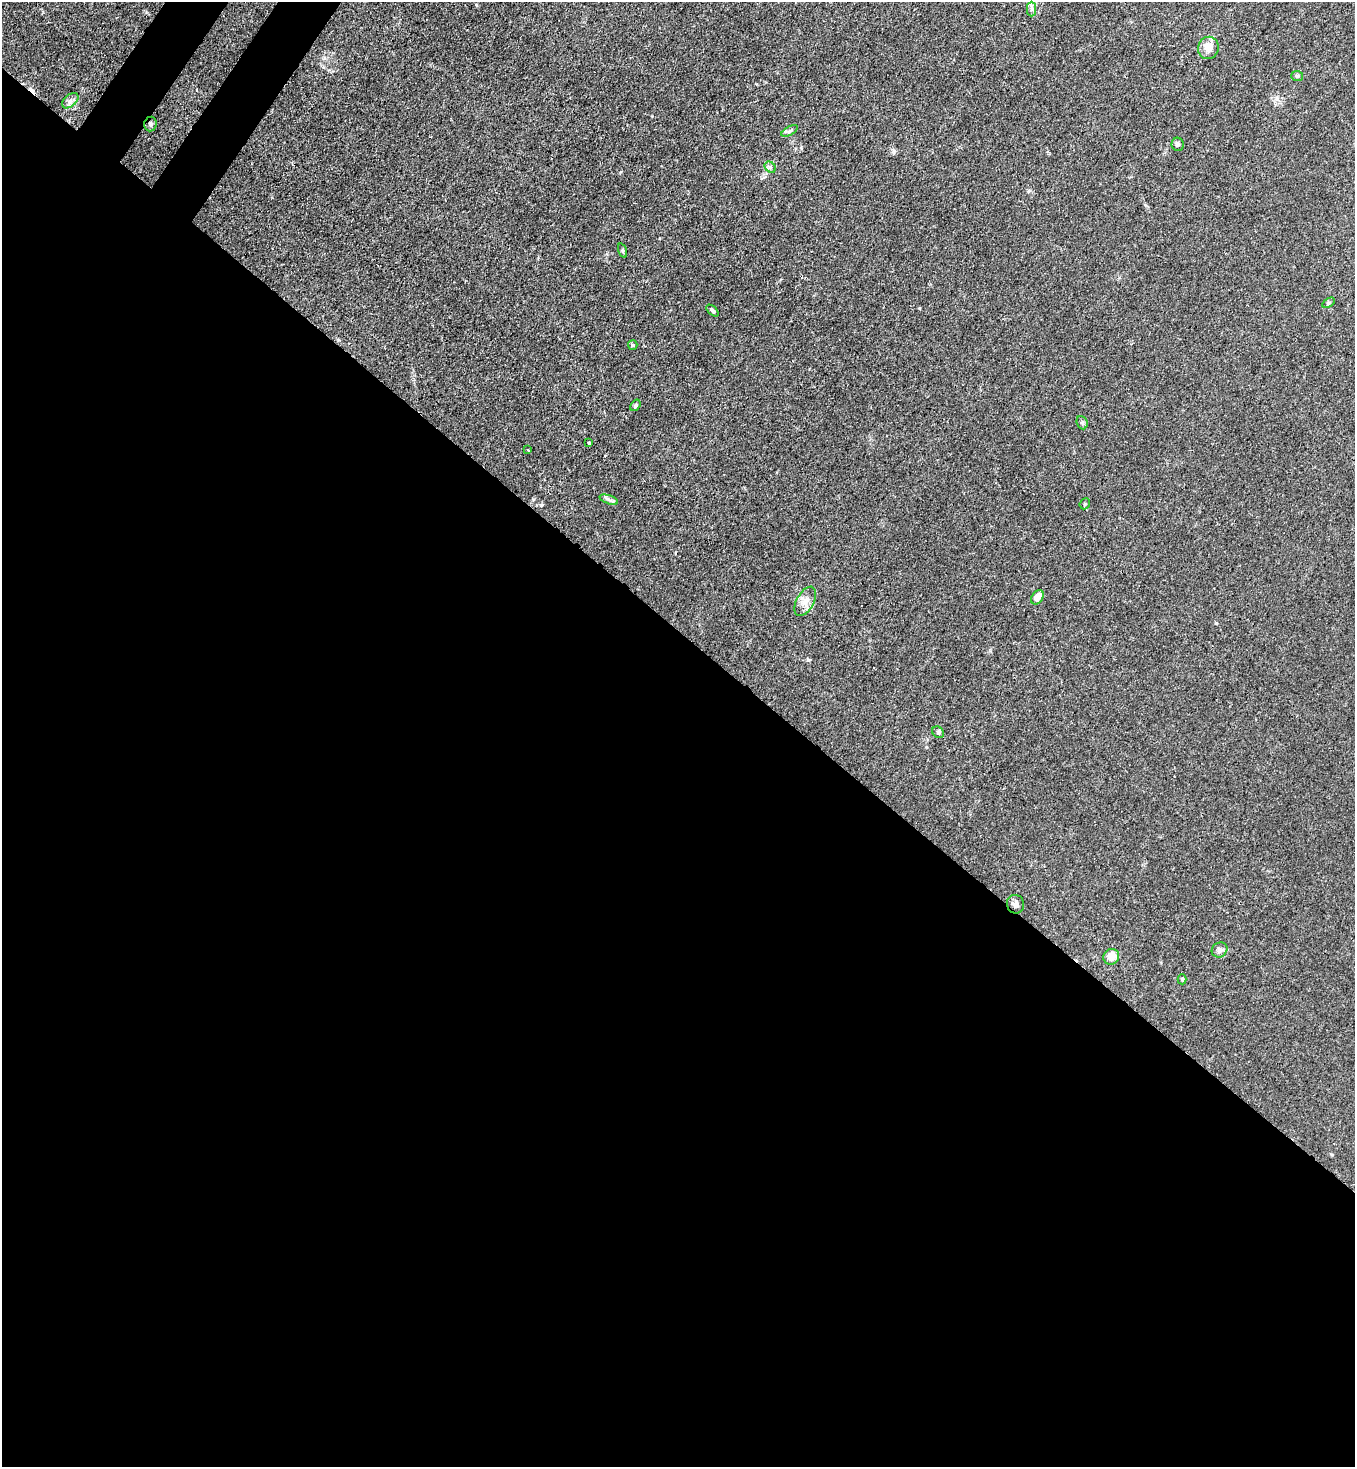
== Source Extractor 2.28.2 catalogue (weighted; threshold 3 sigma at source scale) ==
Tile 14 of 4 x 4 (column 2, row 4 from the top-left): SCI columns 1718-3070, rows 59-1523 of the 6001 x 5978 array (HDU 1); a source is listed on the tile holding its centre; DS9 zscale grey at full resolution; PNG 1357 x 1469 px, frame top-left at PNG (2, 2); each listed source drawn as its Kron ellipse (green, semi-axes under 4 px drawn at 4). Shown black and unused: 58% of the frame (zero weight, under 3 of 4 exposures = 7% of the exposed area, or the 3 px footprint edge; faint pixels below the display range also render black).
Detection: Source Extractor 2.28.2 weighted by HDU 2 'WHT'; one run over the whole footprint, this tile lists its part. Background 0.0197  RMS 0.0025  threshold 0.0114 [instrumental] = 3 sigma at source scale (4.5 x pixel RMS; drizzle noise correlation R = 1.50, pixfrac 1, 0.05/0.05 arcsec/px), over >= 5 px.
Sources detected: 27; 2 cosmic-ray / hot-pixel residue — neither listed nor drawn; the other 25 listed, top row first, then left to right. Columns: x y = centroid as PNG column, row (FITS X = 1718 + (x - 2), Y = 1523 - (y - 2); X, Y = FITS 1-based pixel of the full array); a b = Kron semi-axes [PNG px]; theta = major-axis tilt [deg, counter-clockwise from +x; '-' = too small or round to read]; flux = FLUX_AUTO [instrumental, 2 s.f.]
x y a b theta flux
1032 9 7 4 -90 0.6
1208 48 11 10 - 2.9
1297 76 6 5 - 0.44
70 101 9 6 41 0.95
150 124 7 6 - 0.64
790 131 9 4 28 0.46
1178 144 7 6 - 0.53
770 167 6 5 - 0.52
622 251 7 3 -71 0.34
1328 303 7 4 33 0.4
712 311 7 4 -42 0.58
633 345 5 4 - 0.29
635 405 6 4 54 0.41
1082 423 7 5 -68 0.42
589 443 3 3 - 1.3
528 450 3 2 - 0.19
609 500 9 4 -19 0.61
1085 504 6 5 - 0.35
1037 597 8 5 55 2.4
805 601 16 8 61 2
938 732 6 5 - 0.49
1015 904 9 8 - 1.1
1220 950 8 7 - 0.97
1111 957 8 7 - 3
1182 979 5 4 - 0.35
Overlapping masked pixels (flux is a lower limit): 1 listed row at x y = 150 124
Unlisted compact peaks at least as high as the median listed source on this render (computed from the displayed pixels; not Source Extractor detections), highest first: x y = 1216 623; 894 151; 652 116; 809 660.